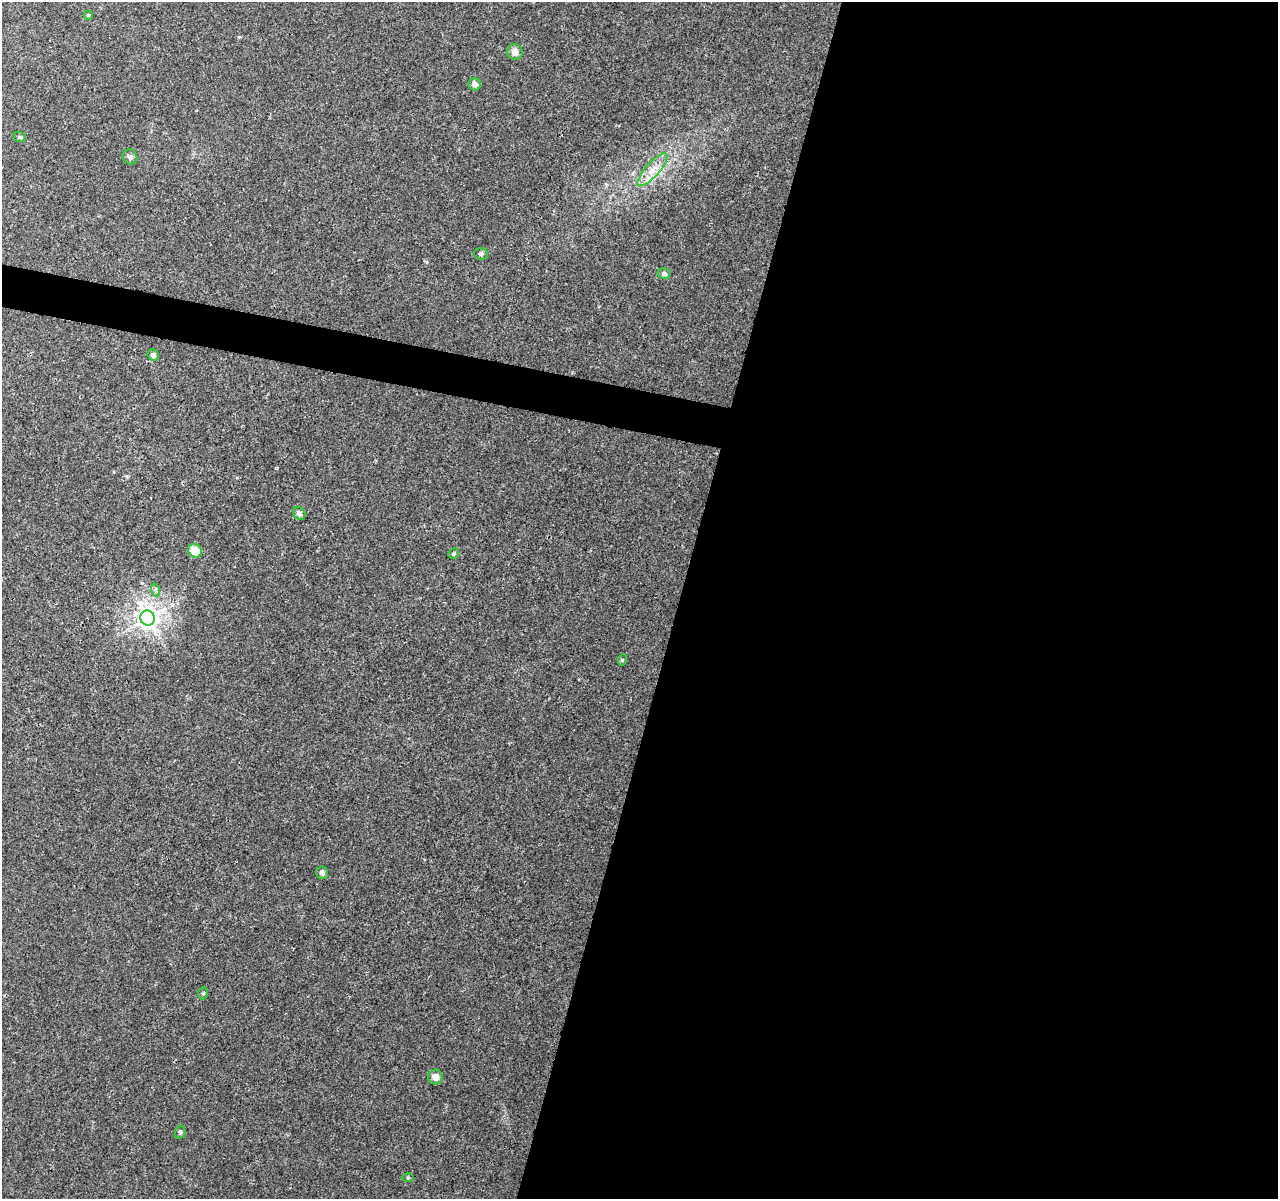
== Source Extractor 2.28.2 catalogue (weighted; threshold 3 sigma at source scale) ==
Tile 12 of 4 x 4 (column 4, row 3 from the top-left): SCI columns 3836-5111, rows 1484-2680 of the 5117 x 5298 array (HDU 1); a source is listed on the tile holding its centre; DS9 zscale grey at full resolution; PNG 1280 x 1201 px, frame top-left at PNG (2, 2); each listed source drawn as its Kron ellipse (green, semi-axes under 4 px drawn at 4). Shown black and unused: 49% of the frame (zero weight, under 3 of 4 exposures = <1% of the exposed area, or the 3 px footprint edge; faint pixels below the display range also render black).
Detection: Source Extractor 2.28.2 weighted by HDU 2 'WHT'; one run over the whole footprint, this tile lists its part. Background 0.0078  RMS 0.0023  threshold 0.0102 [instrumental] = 3 sigma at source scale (4.5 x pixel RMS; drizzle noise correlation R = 1.50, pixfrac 1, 0.0396/0.0396 arcsec/px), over >= 5 px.
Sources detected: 20; all 20 listed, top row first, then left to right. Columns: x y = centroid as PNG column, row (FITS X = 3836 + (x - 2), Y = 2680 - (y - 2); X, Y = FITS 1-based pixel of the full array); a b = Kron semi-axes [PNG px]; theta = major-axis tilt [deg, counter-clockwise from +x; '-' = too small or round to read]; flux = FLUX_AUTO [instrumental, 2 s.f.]
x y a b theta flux
88 15 5 5 - 0.24
515 52 8 7 - 1.5
475 84 6 6 - 0.99
20 137 6 5 - 0.37
130 157 7 7 - 0.81
653 170 21 7 48 2.7
481 254 7 6 - 0.52
664 274 6 5 - 0.71
153 355 6 5 - 0.74
299 513 7 6 - 0.8
195 551 7 6 - 3.4
454 554 5 4 - 0.36
156 590 6 4 -73 0.4
148 618 8 7 - 170
622 660 6 3 72 0.24
322 873 6 6 - 0.66
203 993 6 5 - 0.34
435 1077 7 7 - 1.7
180 1132 6 5 - 0.42
408 1178 5 3 - 0.25